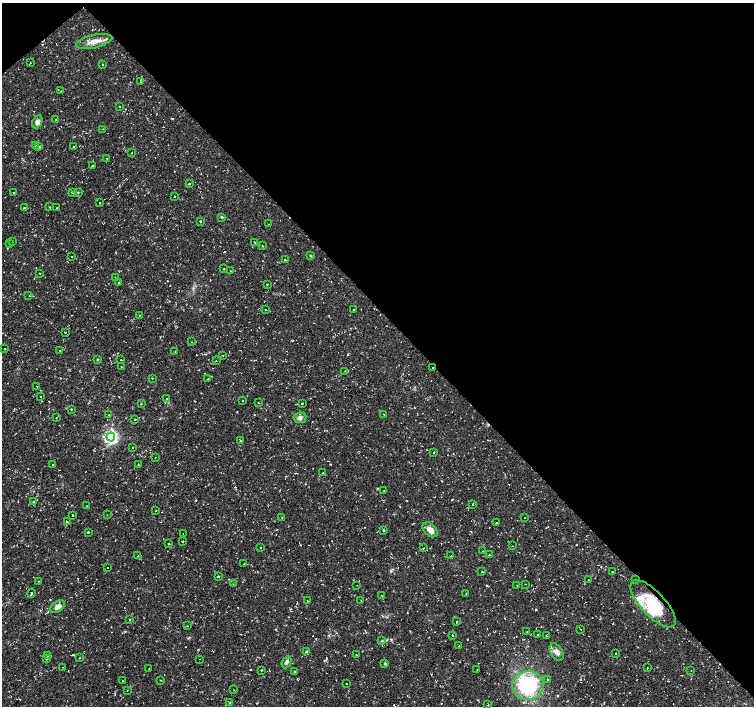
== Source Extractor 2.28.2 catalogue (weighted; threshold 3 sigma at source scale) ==
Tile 3 of 4 x 4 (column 3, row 1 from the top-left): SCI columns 3009-4512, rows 4366-5772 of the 6017 x 5986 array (HDU 1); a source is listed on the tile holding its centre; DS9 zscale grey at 2 x 2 block average (1 PNG px = mean of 2 x 2 image px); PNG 756 x 708 px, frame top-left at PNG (2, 3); each listed source drawn as its Kron ellipse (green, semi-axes under 4 px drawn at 4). Shown black and unused: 45% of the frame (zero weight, under 2 of 3 exposures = <1% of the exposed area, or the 3 px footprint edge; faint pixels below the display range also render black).
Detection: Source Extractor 2.28.2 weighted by HDU 2 'WHT'; one run over the whole footprint, this tile lists its part. Background 0.0198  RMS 0.003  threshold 0.0135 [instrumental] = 3 sigma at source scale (4.5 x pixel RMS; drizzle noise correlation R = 1.50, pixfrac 1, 0.0396/0.0396 arcsec/px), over >= 5 px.
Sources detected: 171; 1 inside a brighter object's white glare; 8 cosmic-ray / hot-pixel residue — neither listed nor drawn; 4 inside a brighter listed object's ellipse — not listed separately; the other 158 listed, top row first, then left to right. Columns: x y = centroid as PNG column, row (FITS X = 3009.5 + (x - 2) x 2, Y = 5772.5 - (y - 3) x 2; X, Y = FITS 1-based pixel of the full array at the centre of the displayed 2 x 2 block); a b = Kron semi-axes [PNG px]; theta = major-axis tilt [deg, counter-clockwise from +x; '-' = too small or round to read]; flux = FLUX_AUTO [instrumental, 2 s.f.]
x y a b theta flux
94 41 18 6 13 7.2
30 63 2 2 - 0.35
103 65 2 2 - 0.46
141 82 2 2 - 0.39
60 91 2 2 - 0.24
119 106 2 2 - 0.32
56 119 2 2 - 0.26
37 122 7 4 65 2.6
103 129 2 2 - 0.34
35 145 2 2 - 1
73 146 2 2 - 0.4
39 147 2 2 - 0.93
132 153 2 2 - 0.44
107 158 2 2 - 0.42
92 165 2 2 - 0.44
189 184 2 2 - 3.7
14 192 2 2 - 0.85
78 192 3 2 - 0.53
73 193 2 2 - 0.38
174 197 2 2 - 0.35
100 203 2 2 - 1.3
49 207 2 2 - 0.82
24 208 2 2 - 0.86
56 208 2 2 - 0.26
222 217 4 3 - 0.6
200 221 2 2 - 1
268 224 2 2 - 0.4
12 242 2 2 - 0.53
255 243 2 2 - 0.42
10 244 2 2 - 2
263 246 2 2 - 0.61
311 255 4 2 - 0.54
71 257 2 2 - 0.5
285 260 2 2 - 1.6
224 269 2 2 - 1.2
230 271 2 2 - 0.31
40 273 2 2 - 0.72
115 278 2 2 - 0.31
118 283 2 2 - 0.45
267 285 2 2 - 0.38
29 296 2 2 - 0.28
265 310 2 2 - 0.46
354 310 2 2 - 1.1
139 315 2 2 - 0.27
65 332 2 2 - 0.36
191 342 2 2 - 0.64
4 349 2 2 - 0.34
60 350 2 2 - 1.2
175 351 2 2 - 0.33
223 355 2 2 - 0.23
97 359 3 2 - 0.42
121 360 2 2 - 1.4
216 361 2 2 - 0.22
122 367 2 2 - 0.3
433 368 2 2 - 7.3
345 371 2 2 - 0.36
152 378 3 2 - 0.39
208 379 2 2 - 0.4
37 386 2 2 - 0.47
40 396 2 2 - 1.1
166 398 3 2 - 0.34
242 401 2 2 - 0.27
259 403 2 2 - 0.42
302 403 2 2 - 3.3
141 404 2 2 - 0.4
71 409 2 2 - 0.47
384 414 3 2 - 0.35
109 415 2 2 - 0.47
56 417 2 2 - 0.37
300 418 6 5 - 2.6
135 419 2 2 - 2.1
111 437 4 4 - 160
241 440 3 2 - 0.8
132 448 2 2 - 0.36
433 453 2 2 - 0.3
155 457 2 2 - 0.25
53 464 2 2 - 0.77
138 465 2 2 - 0.41
323 473 2 2 - 0.24
384 491 2 2 - 0.32
34 501 2 2 - 0.42
473 505 2 2 - 0.96
87 506 2 2 - 0.25
156 511 2 2 - 0.26
73 515 2 2 - 1.4
107 515 2 2 - 0.47
282 517 2 2 - 0.28
525 517 2 2 - 0.27
67 522 2 2 - 3.3
497 523 2 2 - 0.93
383 530 3 2 - 0.76
430 530 9 6 -45 5.2
88 532 2 2 - 1.6
183 534 2 2 - 0.3
183 542 3 2 - 0.39
169 543 2 2 - 2.2
512 546 2 2 - 0.54
260 548 2 2 - 0.28
423 548 3 2 - 0.39
483 551 2 2 - 0.35
489 555 3 2 - 0.59
138 556 3 2 - 0.31
450 556 2 2 - 0.29
244 564 2 2 - 0.27
107 567 2 2 - 2.9
482 571 2 2 - 0.37
612 571 2 2 - 0.66
218 576 2 2 - 1.9
589 580 2 2 - 0.34
635 580 2 2 - 0.24
38 581 2 2 - 0.33
233 584 2 2 - 0.25
525 584 2 2 - 0.28
357 585 2 2 - 0.29
517 585 2 2 - 0.26
31 593 5 2 - 0.82
466 594 2 2 - 0.33
382 595 2 2 - 0.56
307 601 2 2 - 1.1
361 601 2 2 - 0.34
653 604 30 12 -47 30
57 607 8 5 39 3.9
130 619 2 2 - 0.5
457 621 2 2 - 0.9
187 626 2 2 - 0.98
581 629 2 2 - 0.22
527 631 2 2 - 0.23
538 634 2 2 - 0.43
453 636 3 2 - 0.37
547 636 3 2 - 0.95
382 641 4 3 - 0.66
459 646 2 2 - 0.39
307 652 3 2 - 1.7
557 652 10 6 -61 3.6
615 653 2 2 - 0.35
356 655 2 2 - 0.33
47 656 2 2 - 1.1
80 658 2 2 - 0.31
47 659 3 2 - 0.5
200 659 2 2 - 0.2
287 662 6 4 64 1.9
385 663 4 3 - 0.96
63 667 2 2 - 0.76
647 668 2 2 - 0.73
149 669 2 2 - 0.26
477 669 2 2 - 0.46
262 670 3 2 - 0.4
691 670 2 2 - 0.19
295 671 2 2 - 0.89
160 680 2 2 - 0.31
548 680 2 2 - 1.5
122 681 2 2 - 0.51
347 683 2 2 - 1.1
528 686 16 14 12 54
127 690 2 2 - 0.23
234 690 2 2 - 0.22
230 703 2 2 - 0.52
488 705 2 2 - 0.55
Overlapping masked pixels (flux is a lower limit): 3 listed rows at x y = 433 368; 183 534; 653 604
Diffuse or blended objects may show on this block-average render without a row.